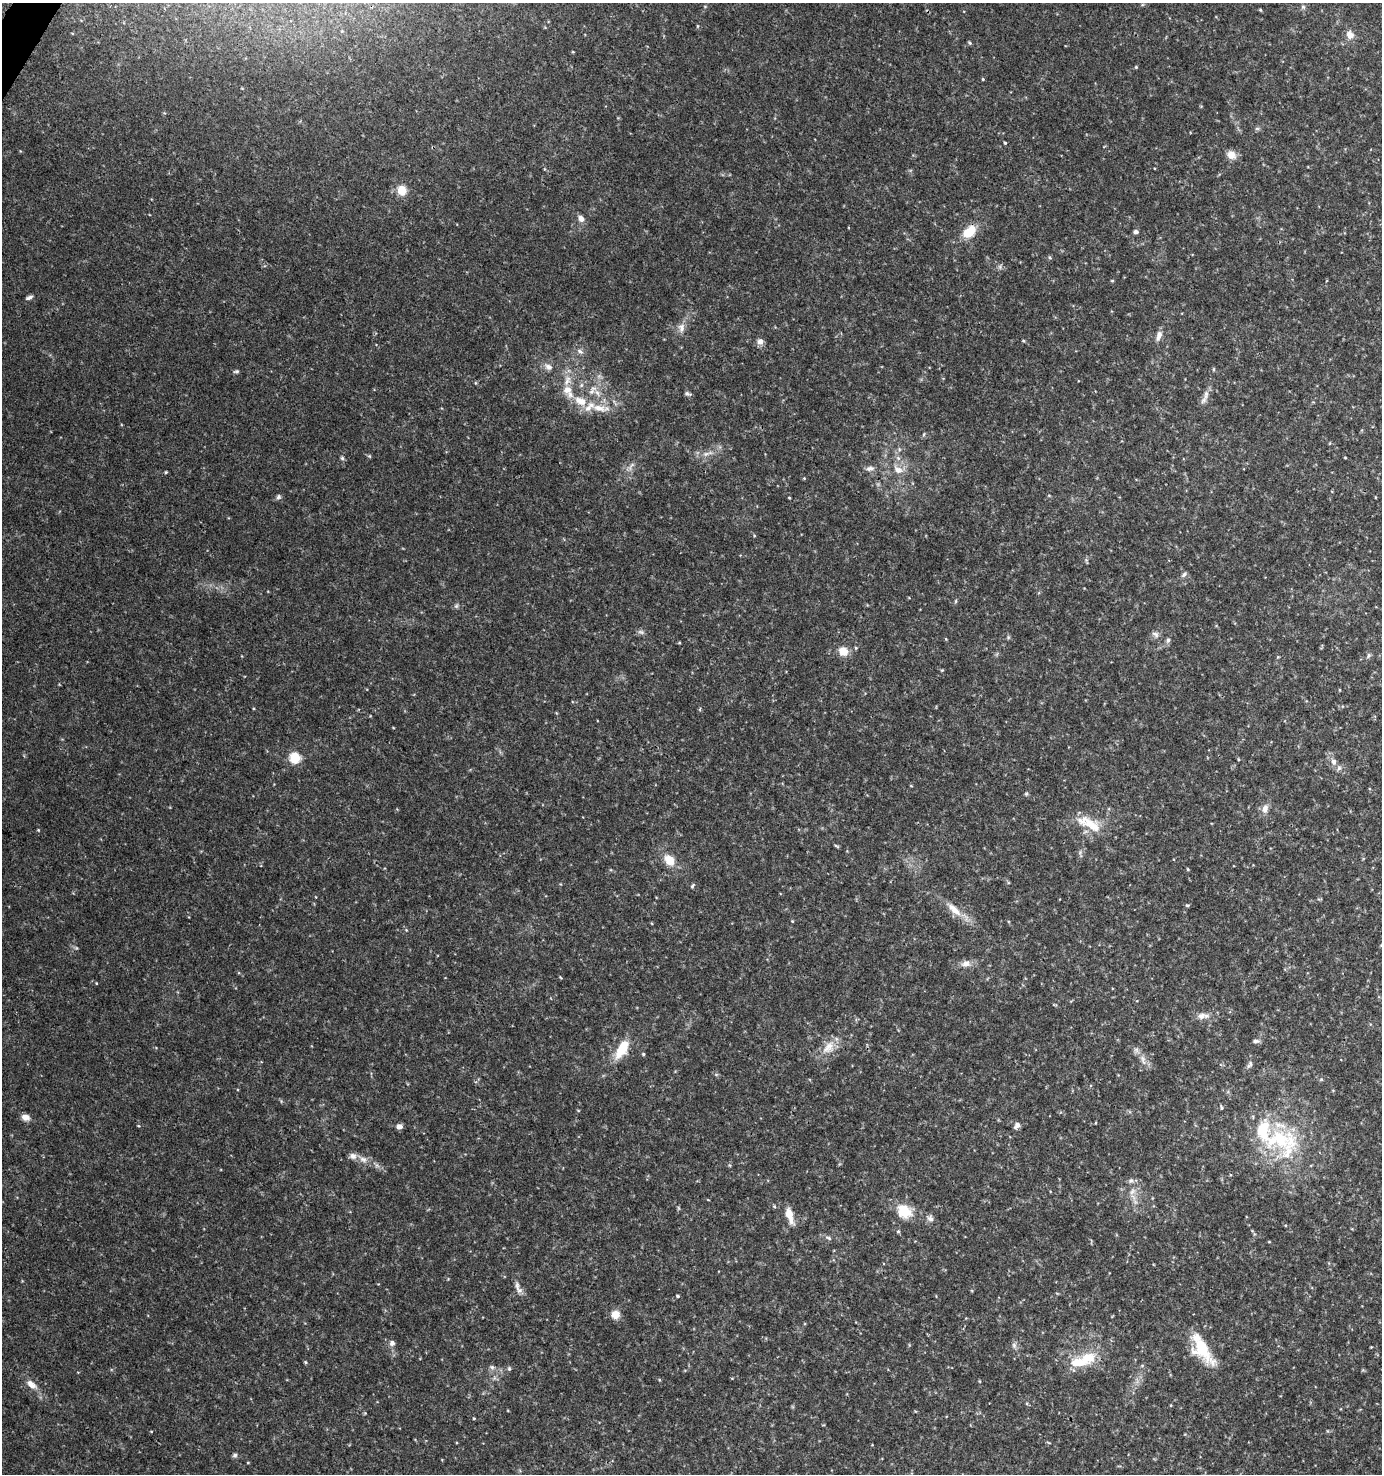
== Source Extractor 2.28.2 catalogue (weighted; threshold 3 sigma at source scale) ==
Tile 11 of 4 x 4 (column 3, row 3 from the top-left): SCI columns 2952-4331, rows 1484-2955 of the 5968 x 5903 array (HDU 1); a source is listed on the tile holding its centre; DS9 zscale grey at full resolution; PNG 1384 x 1476 px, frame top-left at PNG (2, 3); no overlay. Shown black and unused: <1% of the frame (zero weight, under 3 of 4 exposures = <1% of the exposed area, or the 3 px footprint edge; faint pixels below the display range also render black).
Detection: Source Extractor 2.28.2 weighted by HDU 2 'WHT'; one run over the whole footprint, this tile lists its part. Background 0.0464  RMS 0.0043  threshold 0.0191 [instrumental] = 3 sigma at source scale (4.5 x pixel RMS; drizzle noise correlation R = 1.50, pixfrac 1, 0.0396/0.0396 arcsec/px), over >= 5 px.
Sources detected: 130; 1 too faint to see at this stretch — not listed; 9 inside a brighter listed object's ellipse — not listed separately; the other 120 listed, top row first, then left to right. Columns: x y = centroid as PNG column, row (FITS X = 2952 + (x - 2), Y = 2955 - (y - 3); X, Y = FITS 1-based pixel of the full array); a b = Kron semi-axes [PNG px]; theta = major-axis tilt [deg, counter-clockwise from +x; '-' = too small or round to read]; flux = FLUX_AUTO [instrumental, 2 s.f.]
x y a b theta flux
1303 7 6 6 - 0.97
1260 10 4 4 - 0.44
1350 35 11 9 -61 3.3
970 43 5 4 - 0.62
1136 67 4 4 - 0.45
983 79 4 3 - 0.44
1257 128 7 4 0 0.75
1005 143 3 3 - 0.42
1231 155 12 9 -34 3.8
402 190 5 5 - 22
581 218 8 6 -53 2.5
969 232 15 10 40 10
1136 232 5 4 - 1.5
1050 257 6 3 -45 0.54
1112 281 4 4 - 0.48
29 297 10 5 26 1.3
681 328 14 9 88 2.9
1159 335 13 7 73 2.8
760 341 9 8 - 2.1
1023 341 4 3 - 0.46
580 352 9 5 -32 1.3
548 367 13 8 -31 2.6
1213 369 6 4 90 0.46
236 371 8 4 5 0.8
581 385 7 5 47 1
567 390 13 11 33 4.2
592 390 17 9 60 4.8
688 394 9 4 -16 0.95
1206 394 14 6 86 2.5
600 408 31 10 -7 8.5
924 434 5 5 - 0.62
899 449 6 4 -73 0.62
707 453 19 5 17 3.2
369 456 6 4 -44 0.54
342 458 5 5 - 0.74
898 458 8 5 -45 1.3
1345 458 4 2 - 0.35
631 466 16 5 53 2
870 468 12 7 2 2
898 470 17 10 -28 5.1
166 472 4 4 - 0.47
804 478 4 4 - 0.35
278 497 7 6 - 0.99
789 498 3 2 - 0.39
1086 560 5 5 - 0.71
1184 574 9 5 44 1.1
956 601 6 4 88 0.52
456 606 7 5 63 0.88
641 632 9 6 -10 1.3
1155 634 11 7 -43 1.7
1008 637 6 4 -47 0.64
1168 640 7 6 - 1.1
843 651 10 9 - 5.9
1369 655 7 5 73 0.88
942 670 6 3 18 0.39
295 758 5 5 - 36
1238 759 5 3 - 0.38
1334 762 10 7 -84 2.2
911 786 4 3 - 0.32
1026 794 5 5 - 0.61
1265 809 13 8 80 3
1091 825 34 14 -35 12
38 830 4 3 - 0.35
836 846 8 3 -24 0.6
1080 853 12 5 -74 1
669 860 14 10 -51 6.8
1188 869 4 3 - 0.44
692 886 7 4 56 0.75
316 897 4 3 - 0.27
1187 905 7 3 7 0.56
954 909 27 10 -44 6.7
792 921 4 3 - 0.36
406 930 4 4 - 0.41
76 948 5 5 - 0.57
966 964 13 9 16 3.1
560 977 5 3 - 0.36
96 983 4 3 - 0.31
1202 1016 12 9 25 2.8
1256 1041 9 5 -1 1.2
828 1047 24 13 49 7.3
622 1049 23 10 60 12
643 1054 4 4 - 0.52
1143 1060 18 7 -71 3.4
1250 1065 12 6 57 1.5
716 1075 6 4 0 0.62
1221 1107 8 4 -69 0.6
578 1110 5 3 - 0.36
26 1117 10 7 -10 2.8
1017 1125 9 6 62 1.8
138 1126 4 3 - 0.39
399 1126 6 5 - 2.1
1279 1139 57 38 -32 51
363 1159 15 8 -31 3.2
1131 1181 8 7 - 1.3
1132 1191 10 8 45 2.7
678 1208 6 4 -71 0.54
904 1211 21 17 -32 10
790 1216 20 7 -74 5.8
930 1218 10 8 -59 1.8
898 1231 6 4 0 0.53
828 1238 9 5 -25 1.2
1269 1242 4 3 - 0.34
448 1279 4 4 - 0.34
517 1286 13 6 -86 2.1
678 1296 4 3 - 0.66
615 1314 10 9 - 4.4
392 1343 6 6 - 1.7
1014 1345 8 6 -88 1.4
1371 1347 3 3 - 0.31
1202 1348 42 19 -57 19
1087 1358 28 18 30 13
305 1362 4 4 - 0.48
492 1367 8 7 - 1.3
509 1368 6 5 - 0.66
659 1380 5 3 - 0.39
31 1384 17 8 -40 3.8
474 1418 4 3 - 0.4
151 1431 4 3 - 0.27
235 1455 7 5 60 0.97
248 1463 5 3 - 0.34